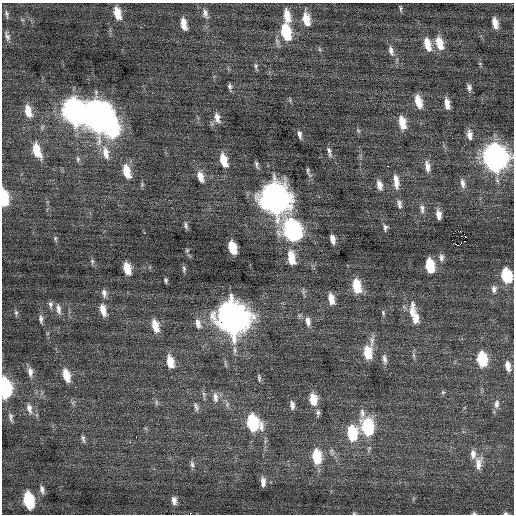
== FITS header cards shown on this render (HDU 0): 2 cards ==
NAXIS1  =                  512 / Axis length
NAXIS2  =                  512 / Axis length

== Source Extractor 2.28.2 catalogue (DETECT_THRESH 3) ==
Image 512 x 512 px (HDU 0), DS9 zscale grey, 1 PNG px = 1 image px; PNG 516 x 516 px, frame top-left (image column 1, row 512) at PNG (2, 3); no overlay
Background 0.096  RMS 0.76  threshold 2.27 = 3 sigma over >= 5 px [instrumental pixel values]
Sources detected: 121; all 121 listed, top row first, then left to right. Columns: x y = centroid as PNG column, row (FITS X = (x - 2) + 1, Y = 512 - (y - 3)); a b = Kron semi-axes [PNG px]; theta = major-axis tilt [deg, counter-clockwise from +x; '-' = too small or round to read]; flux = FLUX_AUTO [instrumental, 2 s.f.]
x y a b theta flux
401 8 9 3 -83 78
117 13 13 7 -75 830
205 13 14 7 -73 260
6 14 12 6 -80 160
287 16 15 7 -79 730
306 19 14 8 -77 730
22 20 6 3 -19 68
495 23 11 6 -76 460
184 24 12 6 -79 560
286 32 14 8 -76 2400
7 36 14 6 -72 210
439 43 16 8 -73 870
427 44 16 8 -75 740
319 49 6 4 -71 72
391 51 14 7 -76 290
256 66 11 4 -81 120
230 87 8 5 -82 130
469 87 9 6 -77 180
418 101 13 7 -75 780
447 104 12 5 -80 410
28 111 14 7 -76 670
74 111 15 10 -74 26000
97 115 16 14 -81 52000
217 118 14 8 -75 340
402 123 15 8 -78 810
111 127 15 9 -80 8100
358 131 6 5 - 85
300 135 10 4 -78 190
469 135 13 7 -85 350
37 150 17 8 -70 1000
329 152 14 5 -76 190
106 153 19 9 -78 660
495 157 14 11 -80 34000
78 159 9 6 -89 130
223 160 14 7 -74 890
257 165 10 4 -77 130
388 166 2 2 - 280
427 166 15 7 -79 390
307 170 8 5 90 96
127 171 15 8 -75 960
200 177 13 7 -72 480
396 181 20 7 -84 530
462 183 13 6 -80 260
379 185 13 7 -75 340
4 197 13 6 -84 2500
275 198 16 12 -74 59000
399 204 12 7 -75 210
422 209 13 6 -84 230
439 215 10 5 -80 350
186 226 9 5 -79 130
385 227 9 6 85 140
292 230 14 11 -64 13000
459 231 4 2 - 2600
55 238 7 5 83 83
332 239 9 5 -76 310
458 245 5 2 - 1100
232 248 11 6 -73 1200
187 250 5 5 - 70
441 257 10 7 -83 200
291 258 15 8 -80 980
92 261 7 5 -78 110
430 266 11 6 -81 1900
127 268 11 6 -74 810
184 269 9 5 87 99
506 276 11 7 -80 2600
166 280 6 4 -76 89
357 286 13 7 -79 1400
494 289 10 7 89 230
104 293 11 7 -78 210
331 299 10 6 -77 550
50 304 9 6 -88 160
58 309 14 6 -80 250
103 310 15 7 -77 570
412 311 15 8 85 420
16 312 7 5 -70 100
383 313 8 5 -66 87
232 318 16 12 -75 78000
415 318 33 8 -79 840
41 319 11 5 -82 180
308 322 13 7 -81 300
198 323 15 8 -72 360
155 326 14 7 -75 750
372 341 18 6 85 280
368 353 13 8 -84 1200
384 359 14 6 -82 220
482 359 11 7 -85 2200
170 361 14 8 -76 770
508 366 11 6 -79 350
30 372 13 7 -81 310
66 375 15 8 -74 760
259 378 11 4 -81 110
5 388 13 7 -81 7500
443 392 5 5 - 72
215 397 15 7 -85 300
313 399 12 8 -84 930
156 402 9 4 82 97
496 404 11 7 89 240
292 405 12 6 -80 220
196 407 13 6 -71 180
29 408 16 8 -74 370
318 413 11 6 89 160
11 417 14 6 -80 190
253 423 13 9 -68 3900
368 427 15 9 -78 4400
352 433 14 9 -89 2300
136 437 2 2 - 120
83 439 12 5 -77 140
130 442 4 4 - 63
332 452 12 5 -74 170
473 454 12 7 -87 310
317 456 13 8 -86 1800
478 463 19 9 83 510
192 464 9 6 -82 160
154 469 2 2 - 210
263 482 10 6 -89 310
42 489 10 6 -79 190
29 500 12 7 -78 3000
174 500 11 6 -82 260
354 513 5 3 - 49
474 513 5 5 - 66
505 513 6 4 0 74
At the frame edge (FLAGS 8, measured only in part): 7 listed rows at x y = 495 157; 4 197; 506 276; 5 388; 354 513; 474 513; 505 513